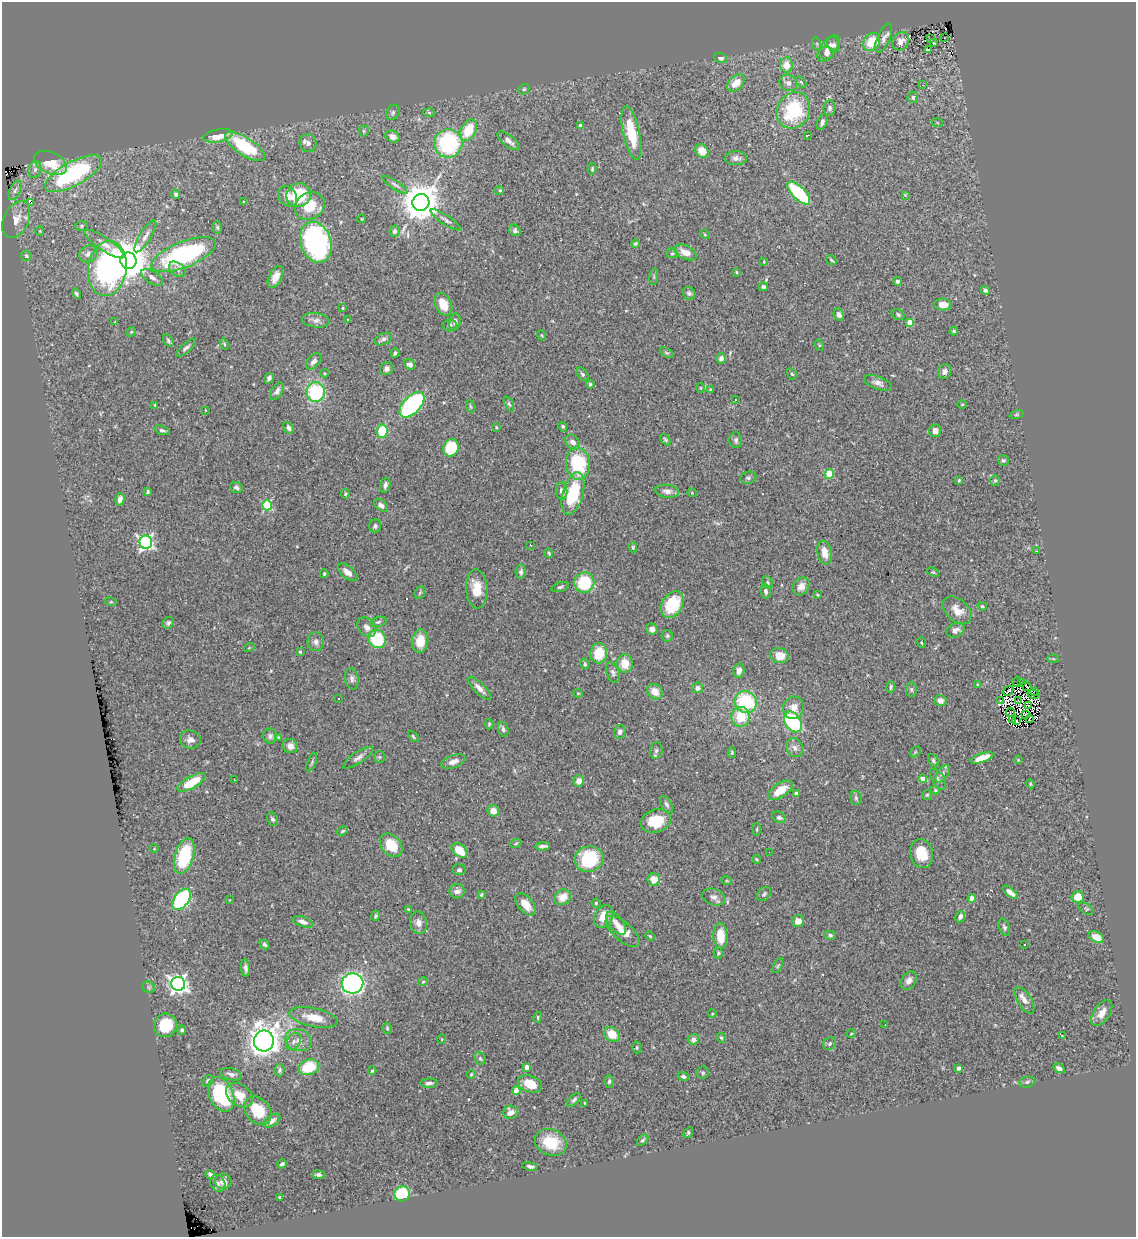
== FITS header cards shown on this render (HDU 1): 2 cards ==
NAXIS1  =                 1134
NAXIS2  =                 1235

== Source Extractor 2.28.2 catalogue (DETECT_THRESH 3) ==
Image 1134 x 1235 px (HDU 1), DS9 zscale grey, 1 PNG px = 1 image px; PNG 1138 x 1239 px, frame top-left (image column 1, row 1235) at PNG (2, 2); each listed source drawn as its Kron ellipse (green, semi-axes under 4 px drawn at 4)
Background 0.904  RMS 0.032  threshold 0.0958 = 3 sigma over >= 5 px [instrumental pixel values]
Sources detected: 374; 4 with non-positive FLUX_AUTO (blend fragments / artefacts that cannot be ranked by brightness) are neither listed nor drawn; the other 370 listed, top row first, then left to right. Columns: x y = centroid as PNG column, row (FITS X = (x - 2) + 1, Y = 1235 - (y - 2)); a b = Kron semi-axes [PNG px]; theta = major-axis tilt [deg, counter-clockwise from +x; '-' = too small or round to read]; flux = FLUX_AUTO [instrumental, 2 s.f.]
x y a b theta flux
884 38 15 6 66 12
944 38 3 2 - 2.2
931 39 3 2 - 1.7
901 41 9 8 - 12
871 42 9 7 52 62
934 43 3 2 - 2.1
817 44 6 4 -72 2.9
834 45 8 6 -67 7.6
828 48 15 7 54 22
928 49 3 3 - 19
827 53 7 6 - 8.8
721 58 6 5 - 7.3
786 65 7 6 - 27
801 82 6 4 -45 3
736 83 10 6 44 29
788 83 9 7 -31 10
922 85 2 2 - 10
524 89 6 4 42 3.5
913 97 5 5 - 5.2
829 108 8 6 86 7
793 110 19 16 60 150
393 112 8 6 60 5.2
429 112 6 4 -2 3.3
822 122 8 5 70 7.7
937 122 6 3 -20 2.2
580 125 4 3 - 6.2
468 130 11 7 62 60
364 131 5 5 - 3
631 133 27 8 -78 74
807 135 3 2 - 1.7
218 136 15 6 11 40
392 137 7 5 -25 13
509 141 13 5 -37 13
308 143 9 8 - 9.6
448 143 14 14 - 240
245 147 23 8 -33 120
702 151 7 6 - 27
736 158 11 7 1 10
51 163 17 10 -25 59
35 169 8 6 75 8.6
592 169 6 4 77 2.7
73 174 32 12 29 290
395 185 14 4 -33 6.6
15 190 10 5 65 8.5
500 191 4 4 - 3.6
799 193 15 6 -45 170
176 194 5 4 - 4.5
299 195 12 11 - 94
905 195 4 4 - 1.7
288 196 11 8 -56 19
244 202 3 3 - 2.4
421 202 8 8 - 6100
31 203 3 3 - 25
310 206 16 13 34 52
16 219 19 12 65 29
362 219 4 3 - 1.4
446 220 18 4 -34 8.2
81 226 6 5 - 3.5
217 227 6 4 -75 3.6
515 230 6 5 - 5.3
40 231 4 4 - 2.3
395 231 5 5 - 6
705 234 5 4 - 2.4
145 236 18 6 59 12
316 242 21 15 -71 400
635 243 4 4 - 3.2
104 244 23 6 -34 18
686 252 12 6 -25 23
672 253 5 5 - 3.3
88 254 10 8 31 9.8
183 255 34 13 22 300
26 256 5 5 - 3.5
831 260 5 3 - 2.4
128 261 8 8 - 7000
764 262 4 2 - 1.7
107 268 28 19 81 420
177 269 9 6 -39 7.7
736 272 4 3 - 2
152 277 12 6 -32 8.5
275 277 12 6 64 20
654 277 8 3 85 2.8
897 281 4 4 - 5.2
763 287 4 4 - 5.9
985 290 5 4 - 5.9
689 293 7 6 - 7
76 294 5 4 - 4.2
443 304 12 8 -64 36
943 305 9 6 -3 21
343 308 4 3 - 2
898 314 7 5 -31 4.2
839 315 6 5 - 9.3
316 320 13 7 -6 12
348 320 4 3 - 1.6
115 322 4 4 - 2.1
455 322 9 5 80 7.5
910 322 4 4 - 42
450 325 7 6 - 4.5
954 331 4 3 - 2.9
131 332 5 3 - 2.2
541 335 5 3 - 1.9
383 339 9 5 25 6.9
168 340 7 4 -60 3.6
224 344 6 4 -69 3
819 345 6 3 -72 2.1
186 348 12 4 41 6.4
395 353 4 3 - 4.4
667 353 7 4 -30 3.4
721 358 5 4 - 7.8
314 361 9 6 49 9.7
410 364 6 5 - 7.6
387 369 7 6 - 8.2
945 372 8 6 64 10
324 373 4 3 - 1.7
582 374 7 5 -54 4.5
792 374 6 4 -59 3.3
269 378 5 4 - 7.1
878 383 14 6 -21 11
590 384 4 3 - 5
700 388 5 3 - 1.9
710 390 4 4 - 3.1
277 391 10 5 59 9.1
316 392 10 9 - 170
735 400 3 2 - 2.3
509 404 8 3 -63 3.6
962 404 5 3 - 1.8
155 405 4 3 - 2
412 405 15 8 46 320
470 406 6 4 -71 2.9
205 410 3 2 - 1.1
1016 415 7 3 19 2.6
496 427 4 3 - 2.2
563 427 5 4 - 3.3
288 428 6 4 -54 7.3
162 430 8 4 -19 4.9
382 431 7 5 86 69
935 431 6 6 - 15
665 440 6 4 -46 3.4
736 440 8 6 -89 5.8
573 442 8 6 -47 12
451 448 9 7 69 97
1003 460 6 5 - 4.2
578 463 16 12 -82 120
830 474 5 4 - 87
748 478 8 6 18 4.8
959 480 4 3 - 3.4
995 480 5 5 - 2.9
385 485 7 5 73 7
236 487 6 5 - 5.8
561 491 9 5 -85 8.6
667 491 12 6 -6 11
148 492 4 3 - 4.1
573 493 22 10 74 110
692 493 5 3 - 1.8
345 494 5 3 - 2.5
120 499 6 4 75 13
267 505 5 5 - 160
381 505 7 5 -39 7.7
375 526 6 6 - 5.7
146 542 6 6 - 540
531 545 2 2 - 1.3
633 547 5 4 - 3
1036 551 3 2 - 3.6
549 553 5 3 - 2.5
825 553 12 7 -80 22
348 572 11 6 -40 13
521 572 7 5 -87 5.1
933 572 6 4 -24 2.5
324 574 4 3 - 2.6
584 583 10 10 - 97
767 583 6 5 - 4.2
801 586 9 8 - 15
560 587 9 4 16 4.6
477 589 19 10 -86 47
766 591 7 5 -85 6.3
420 593 7 5 67 3.1
817 595 3 2 - 2
111 602 6 3 -17 2.3
672 605 14 10 58 100
982 606 5 4 - 3.3
957 610 17 11 -42 26
378 622 8 5 15 4.6
168 623 6 5 - 4.6
367 627 11 8 -51 10
652 629 5 5 - 11
955 630 9 7 24 11
667 636 6 5 - 3.6
377 639 9 8 - 110
420 641 12 8 84 37
316 642 9 8 - 8.6
921 643 5 2 - 1.9
249 648 5 3 - 1.9
300 652 4 3 - 2.8
599 653 10 8 84 53
779 656 9 7 -8 29
1053 659 6 4 -2 2.4
625 663 9 8 - 33
585 664 5 4 - 3.6
739 670 7 5 77 11
613 673 11 6 -67 7.2
352 679 10 6 -82 7.5
1017 682 5 2 - 1.4
1022 683 4 2 - 4.1
978 685 3 3 - 2.5
1027 686 5 2 - 1.7
891 687 5 3 - 3.7
479 688 15 5 -45 14
697 688 5 5 - 8.8
911 689 7 5 90 4.5
1008 691 5 2 - 1.1
1034 691 2 2 - 64
655 692 8 7 - 25
578 693 4 4 - 2.2
1033 694 6 2 -31 1.4
338 699 3 3 - 4.1
1000 700 4 2 - 5.2
1019 700 2 2 - 1.8
940 701 6 5 - 12
746 702 11 10 - 140
1028 705 2 2 - 1.3
794 708 11 10 - 22
1010 712 4 2 - 3.2
1026 715 4 3 - 4.1
741 717 10 9 - 59
1012 719 4 2 - 1.5
1029 719 4 2 - 1.5
1016 720 2 2 - 2.6
793 722 11 7 -55 210
489 724 5 4 - 2.7
503 729 7 5 -68 5.9
620 732 7 5 80 7.9
270 736 7 7 - 6.3
278 737 3 2 - 1.6
413 737 6 4 -47 3.1
190 739 10 9 - 13
290 746 7 7 - 14
795 748 10 8 -63 10
656 751 8 6 73 6
732 752 5 4 - 2.8
915 752 6 4 43 3.1
379 757 6 5 - 3.2
358 758 17 5 34 10
982 758 12 4 19 28
933 760 7 4 -62 5
1018 760 3 3 - 1.7
312 762 10 4 69 3.5
453 762 12 6 20 13
943 774 10 5 55 7.5
923 779 4 4 - 25
938 779 12 6 -59 7.7
234 780 3 2 - 2.4
579 781 5 5 - 14
191 782 15 6 29 65
1030 784 5 4 - 2.5
780 790 14 7 34 35
935 790 4 3 - 2.2
796 794 4 4 - 12
927 795 5 5 - 3
856 798 7 5 -75 4.1
666 804 9 5 -61 5.9
493 811 6 5 - 22
779 817 7 5 -28 6.6
272 819 7 5 -63 4.6
656 821 15 11 16 59
757 829 6 3 -82 2.4
342 831 6 3 28 2.4
516 843 5 3 - 2.2
391 845 13 9 -49 52
543 846 7 3 4 6.2
154 849 4 3 - 1.5
460 850 9 6 -39 42
769 852 2 2 - 2.7
921 854 14 11 -76 50
184 856 18 9 74 140
589 859 14 13 - 140
757 859 4 3 - 2.3
459 870 6 5 - 5.4
654 879 6 6 - 27
727 881 5 3 - 1.9
457 891 7 7 - 10
1010 892 9 4 -40 13
764 894 8 6 45 5.5
481 895 4 3 - 2.7
563 897 8 7 - 27
714 897 11 8 -17 11
1078 897 6 6 - 36
972 898 4 4 - 26
182 899 12 7 55 300
230 900 3 2 - 1.4
596 903 4 4 - 2.5
525 904 13 7 -50 30
408 909 4 2 - 2.1
1086 909 9 5 -34 3.6
375 916 5 4 - 3.1
604 917 12 9 60 32
960 917 6 4 63 6.8
798 921 6 6 - 16
303 922 11 5 -19 10
418 923 11 8 -76 14
616 923 13 7 -52 15
1004 927 9 5 -67 5.1
623 931 21 9 -41 31
830 935 5 4 - 4.1
650 936 5 3 - 2.1
720 936 13 7 -88 46
1096 937 8 5 -27 24
265 944 5 4 - 3.9
1024 944 3 2 - 3.1
718 953 5 4 - 3.2
778 965 8 4 63 3.1
246 968 8 4 -84 7.8
909 980 10 7 58 11
423 982 5 3 - 2
353 983 11 10 - 580
178 984 7 7 - 990
149 987 6 5 - 3.8
1024 1000 15 7 -57 15
1102 1013 14 8 54 20
712 1014 4 3 - 1.5
314 1017 25 9 -11 38
538 1017 5 3 - 2.5
165 1025 12 11 - 73
885 1025 2 2 - 0.99
387 1028 6 4 -81 3
182 1030 5 4 - 3.6
612 1034 8 6 -38 39
851 1034 4 3 - 1.6
1063 1036 3 2 - 29
721 1038 5 4 - 3.1
442 1039 5 3 - 1.8
693 1039 5 5 - 10
298 1040 14 10 -17 16
264 1041 10 10 - 2200
294 1041 9 6 56 7.9
830 1044 7 5 44 4.8
637 1047 6 4 90 2.9
480 1059 7 5 -68 4.2
309 1067 10 7 16 76
527 1067 4 4 - 18
958 1068 4 3 - 5.6
1059 1068 6 4 -31 7.9
280 1070 6 4 81 4.4
372 1071 4 3 - 2.8
703 1073 6 6 - 3.8
231 1074 11 6 -16 9.4
471 1074 4 3 - 2.7
683 1077 5 4 - 5
208 1081 6 4 53 4.6
609 1081 6 4 87 4.2
1027 1082 7 5 12 4.9
429 1083 9 4 4 6.9
530 1084 12 8 -20 44
516 1091 4 4 - 24
221 1094 18 12 -65 190
239 1095 15 10 -36 31
574 1100 8 4 44 4.8
585 1103 3 2 - 1.9
258 1111 16 12 -49 64
511 1112 7 6 - 16
272 1121 10 5 33 9.7
688 1133 5 4 - 3.7
643 1140 7 4 45 3.7
551 1142 16 13 -23 70
282 1164 5 3 - 4.5
530 1166 8 4 -10 5.8
210 1174 4 3 - 4.5
319 1175 6 4 -8 6.3
223 1181 8 7 - 9.7
218 1183 9 7 -61 7.2
402 1194 8 7 - 99
280 1198 3 3 - 4.6
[4 non-positive-flux detections neither listed nor drawn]